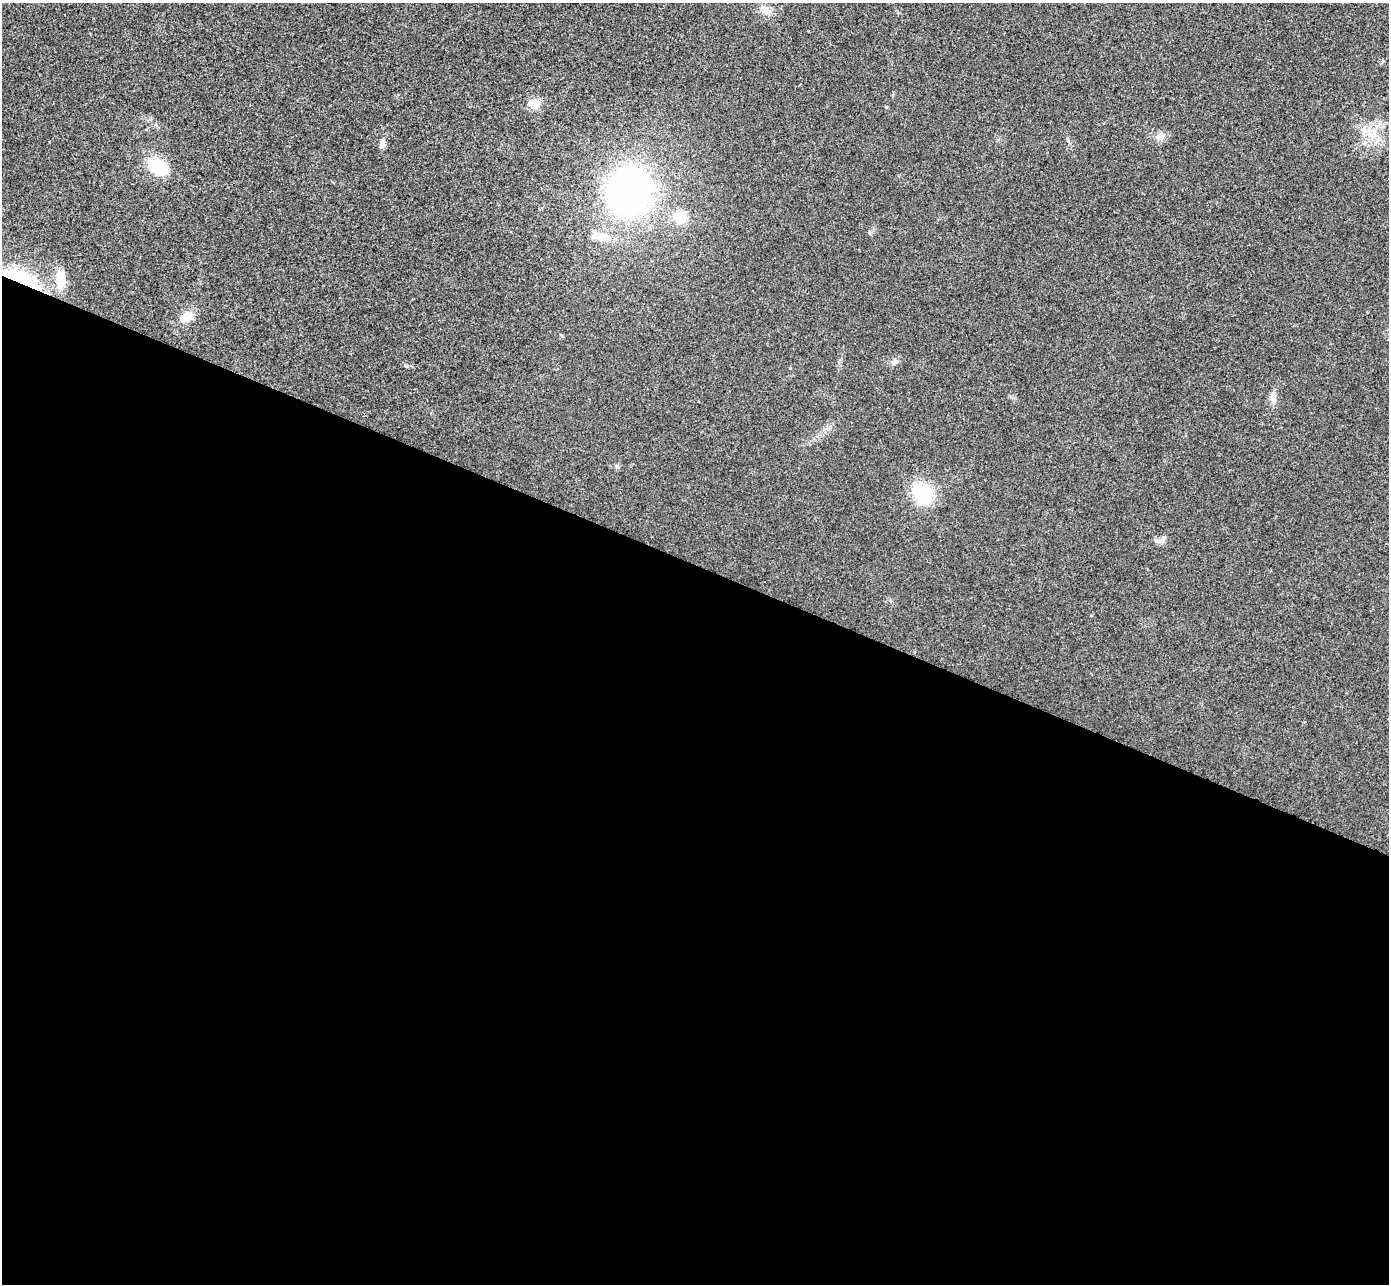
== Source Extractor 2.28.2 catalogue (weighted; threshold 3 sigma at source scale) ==
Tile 14 of 4 x 4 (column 2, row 4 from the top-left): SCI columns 1415-2801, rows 194-1475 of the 5607 x 5646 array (HDU 1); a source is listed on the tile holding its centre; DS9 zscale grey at full resolution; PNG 1391 x 1286 px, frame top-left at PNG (2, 3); no overlay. Shown black and unused: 56% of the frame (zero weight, under 3 of 4 exposures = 6% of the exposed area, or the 3 px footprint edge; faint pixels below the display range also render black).
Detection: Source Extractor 2.28.2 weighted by HDU 2 'WHT'; one run over the whole footprint, this tile lists its part. Background 0.025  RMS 0.0063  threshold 0.0283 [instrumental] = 3 sigma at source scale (4.5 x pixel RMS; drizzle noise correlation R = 1.50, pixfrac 1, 0.05/0.05 arcsec/px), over >= 5 px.
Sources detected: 16; all 16 listed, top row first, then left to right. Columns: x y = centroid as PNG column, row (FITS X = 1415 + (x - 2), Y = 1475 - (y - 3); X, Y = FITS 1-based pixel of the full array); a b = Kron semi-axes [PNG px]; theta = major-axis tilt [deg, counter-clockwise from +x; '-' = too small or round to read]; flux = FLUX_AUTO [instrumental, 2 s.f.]
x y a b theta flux
766 10 12 8 -70 3.9
534 104 12 11 - 7.6
1372 135 13 7 -24 5.6
1160 136 12 9 32 3.7
382 143 13 6 80 2.7
158 167 22 15 -27 22
629 191 38 35 85 220
680 217 11 9 5 16
602 237 19 10 -9 6.9
17 276 44 16 -23 35
61 280 25 11 87 11
187 317 16 10 22 8.3
894 362 10 7 38 2.3
1273 398 14 7 -74 3.5
923 493 20 16 -52 35
1161 540 15 7 18 3.1
Overlapping masked pixels (flux is a lower limit): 1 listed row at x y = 17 276
Unlisted compact peaks at least as high as the median listed source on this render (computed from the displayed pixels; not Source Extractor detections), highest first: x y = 886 107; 405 365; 1068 140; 617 466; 869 233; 562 336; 790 368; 1011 397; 998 140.